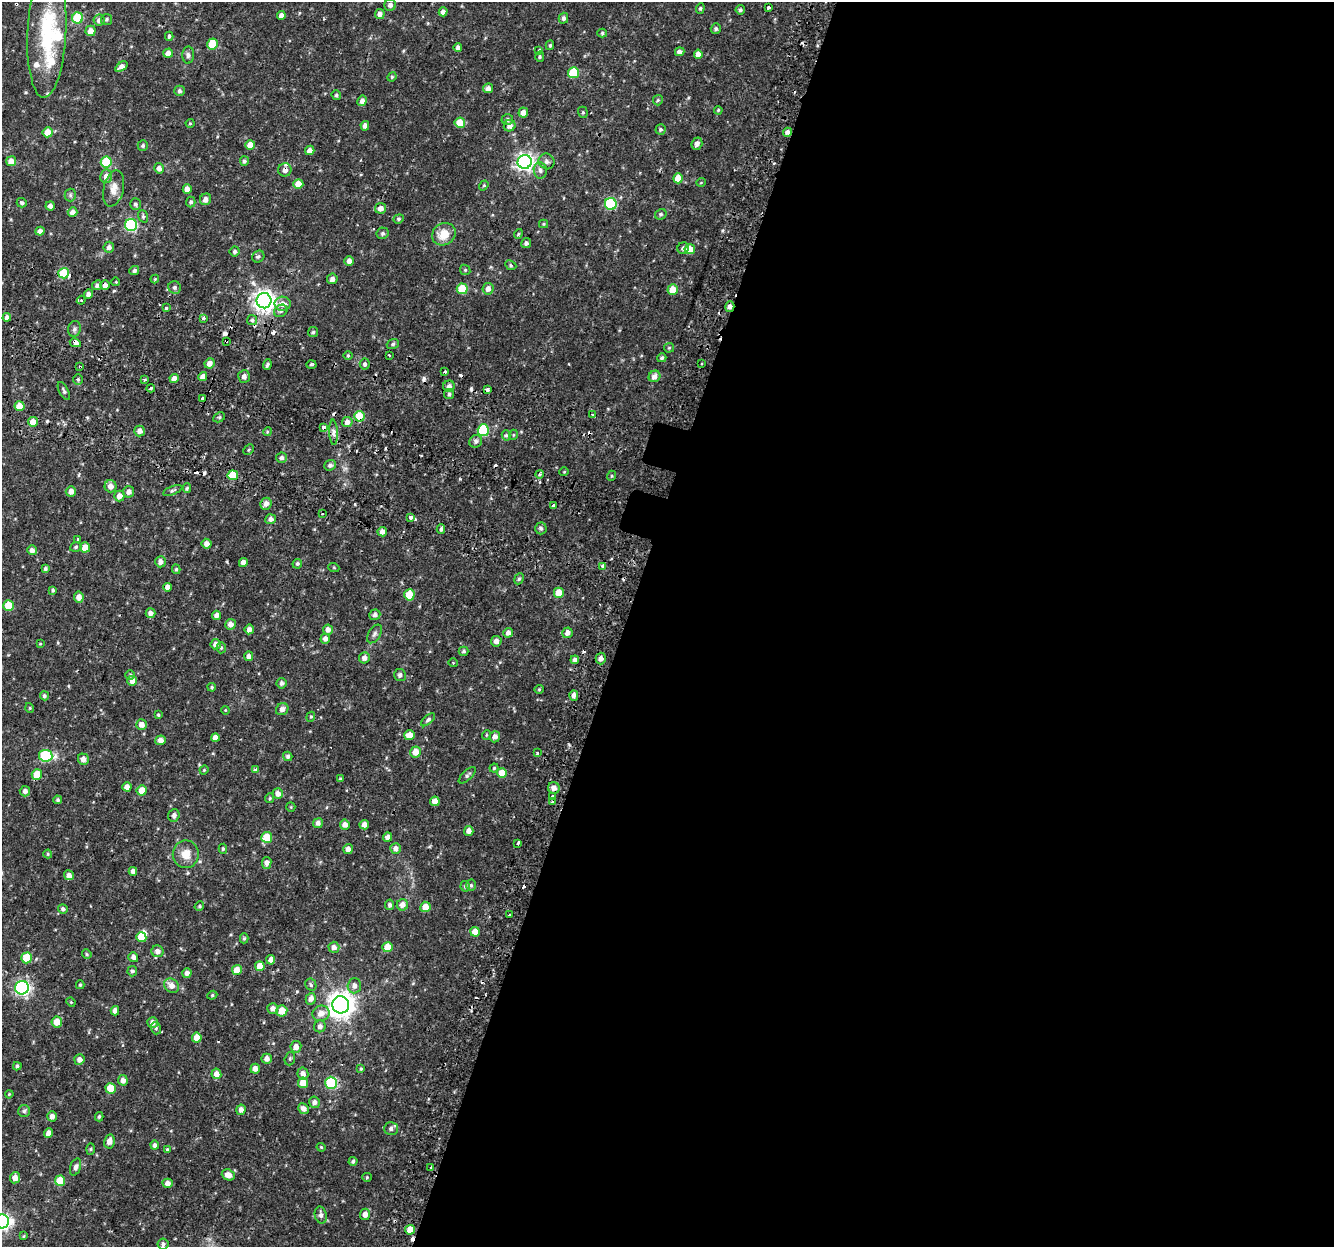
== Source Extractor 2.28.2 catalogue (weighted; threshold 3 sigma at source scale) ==
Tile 12 of 4 x 4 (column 4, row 3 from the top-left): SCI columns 4051-5382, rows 1552-2796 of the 5445 x 5654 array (HDU 1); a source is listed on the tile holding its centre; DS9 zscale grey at full resolution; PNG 1336 x 1249 px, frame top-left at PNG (2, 2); each listed source drawn as its Kron ellipse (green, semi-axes under 4 px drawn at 4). Shown black and unused: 54% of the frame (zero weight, under 2 of 3 exposures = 5% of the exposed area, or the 3 px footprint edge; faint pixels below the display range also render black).
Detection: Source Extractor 2.28.2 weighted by HDU 2 'WHT'; one run over the whole footprint, this tile lists its part. Background 0.035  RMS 0.0038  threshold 0.017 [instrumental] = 3 sigma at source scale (4.5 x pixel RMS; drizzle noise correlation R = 1.50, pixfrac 1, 0.0396/0.0396 arcsec/px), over >= 5 px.
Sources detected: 387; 1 inside a brighter object's white glare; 29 cosmic-ray / hot-pixel residue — neither listed nor drawn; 4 inside a brighter listed object's ellipse — not listed separately; the other 353 listed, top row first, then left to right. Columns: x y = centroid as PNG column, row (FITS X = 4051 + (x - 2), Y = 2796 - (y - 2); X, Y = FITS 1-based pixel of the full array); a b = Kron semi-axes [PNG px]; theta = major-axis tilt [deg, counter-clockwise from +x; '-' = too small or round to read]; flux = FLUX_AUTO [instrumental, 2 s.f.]
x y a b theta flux
390 5 6 5 - 1.4
768 7 3 3 - 0.94
700 8 5 4 - 0.5
740 10 5 4 - 0.71
443 12 4 4 - 1.7
380 14 5 5 - 1.7
281 15 4 4 - 1.6
78 18 5 5 - 18
563 18 5 4 - 0.96
106 19 5 5 - 0.62
99 20 5 5 - 1.4
716 29 5 5 - 0.76
47 31 66 19 87 27
90 31 5 5 - 2.7
602 33 5 4 - 0.5
169 36 4 4 - 0.69
212 44 5 5 - 11
550 45 5 3 - 0.51
458 47 4 4 - 1
539 51 4 3 - 1.1
680 52 5 4 - 1.3
168 53 5 4 - 3.1
698 54 4 4 - 2
188 55 8 6 -89 1
540 57 5 4 - 0.54
121 66 7 4 35 1.7
573 73 5 5 - 13
392 77 5 4 - 0.41
488 88 5 5 - 1.6
179 91 5 5 - 0.76
336 95 5 4 - 0.58
658 100 5 5 - 0.55
362 101 5 4 - 1.7
718 110 4 3 - 0.38
583 112 6 4 -70 0.5
523 113 5 5 - 2.2
507 120 6 5 - 0.92
190 123 4 4 - 0.33
460 123 5 5 - 8.1
365 126 5 4 - 1.5
510 126 6 5 - 1.7
661 129 5 5 - 0.64
48 132 5 5 - 5.5
787 132 4 4 - 1.4
697 144 6 5 - 1.6
250 145 5 4 - 4
143 146 5 5 - 0.65
310 150 5 4 - 2
11 161 5 5 - 3.4
244 161 5 4 - 0.83
547 161 8 7 - 1.3
106 162 5 5 - 19
525 162 7 7 - 130
159 168 5 5 - 1.7
285 170 7 6 - 2.1
540 170 8 6 -82 1.4
106 176 7 6 - 2.2
678 178 5 5 - 5.4
701 182 5 3 - 0.27
298 184 5 5 - 5.2
484 185 5 4 - 0.47
114 188 18 10 77 3.3
187 189 5 4 - 2.2
70 195 6 6 - 0.72
206 199 6 5 - 1.9
191 202 5 4 - 0.68
22 203 5 4 - 0.7
135 204 6 5 - 0.8
611 204 6 6 - 29
50 206 4 4 - 1.5
381 208 5 5 - 2.1
73 212 5 4 - 2.3
661 214 6 5 - 0.64
143 216 6 5 - 0.68
399 219 5 4 - 0.53
543 224 4 4 - 0.45
131 225 6 6 - 39
40 231 4 4 - 1.7
383 233 6 6 - 0.8
444 234 12 10 36 5.6
518 234 5 3 - 0.59
526 243 5 4 - 0.99
109 247 5 5 - 1.2
683 248 6 5 - 0.93
690 249 5 5 - 5.8
235 251 5 5 - 0.82
258 257 6 5 - 0.78
349 261 5 4 - 1.8
511 265 6 4 -24 0.52
465 270 5 5 - 0.51
134 271 5 4 - 0.83
64 273 5 5 - 14
155 279 4 4 - 0.34
332 279 5 5 - 1.7
116 282 4 3 - 0.32
97 285 5 5 - 1.1
105 285 5 5 - 1.7
175 287 6 6 - 0.95
462 289 5 5 - 11
488 289 6 5 - 1.9
673 290 5 5 - 6.3
88 294 5 4 - 1.6
81 300 4 4 - 0.46
264 301 7 7 - 200
283 304 8 7 - 2.7
730 306 5 4 - 1.5
166 308 4 4 - 0.43
281 311 7 5 38 0.86
7 317 4 4 - 1.5
204 318 4 4 - 1.4
252 320 5 5 - 0.69
74 329 8 6 79 0.94
313 332 5 5 - 0.63
226 341 4 3 - 2.4
75 343 6 4 -26 2.1
393 344 6 5 - 0.65
669 348 5 4 - 0.42
389 355 3 2 - 0.31
348 356 5 3 - 0.38
662 358 4 4 - 0.65
209 363 5 5 - 2
701 363 3 3 - 1.1
311 364 5 4 - 0.59
365 364 5 5 - 0.85
267 365 5 3 - 0.67
80 367 3 2 - 0.44
445 372 3 3 - 1
244 376 6 6 - 1.3
654 376 6 5 - 1.9
203 377 4 4 - 2.3
78 379 5 4 - 0.57
144 379 3 3 - 0.89
174 379 4 4 - 2.7
449 386 6 5 - 1.8
151 388 4 3 - 0.7
487 390 4 4 - 3.7
64 391 10 4 -63 0.77
449 394 5 5 - 0.63
202 399 4 3 - 2.9
20 406 5 5 - 4.5
592 415 3 3 - 0.89
359 416 5 5 - 12
219 417 6 4 29 0.58
33 422 5 5 - 3.3
347 422 5 5 - 1.8
324 428 4 3 - 4.1
483 430 6 5 - 24
140 431 5 5 - 1.9
267 432 4 3 - 0.38
334 432 12 4 -87 1.3
506 435 5 4 - 0.61
513 435 5 3 - 0.33
476 441 7 6 - 0.92
249 450 6 3 45 0.42
282 458 5 5 - 1.2
330 465 6 5 - 0.95
564 472 5 3 - 0.33
539 474 4 4 - 0.68
233 475 5 5 - 8.2
611 476 5 3 - 0.32
111 486 6 6 - 2.1
187 488 5 4 - 0.51
173 490 10 4 22 0.7
71 491 5 5 - 2
129 492 6 5 - 1.8
119 496 5 5 - 2.8
266 504 6 5 - 1.7
553 505 4 3 - 0.69
322 514 2 2 - 0.27
410 517 4 3 - 3.8
271 519 5 5 - 1.4
541 528 6 6 - 0.77
441 529 5 3 - 0.72
382 532 5 4 - 1.7
78 539 3 3 - 0.9
207 544 5 4 - 1.9
76 547 6 4 18 0.63
85 547 5 5 - 4
32 550 5 5 - 1.7
160 562 5 5 - 1.5
243 562 4 4 - 1.8
297 564 5 4 - 0.66
603 566 4 3 - 4.2
334 568 5 3 - 0.31
45 569 4 3 - 0.68
176 569 5 4 - 0.58
519 579 6 4 65 0.61
168 587 4 4 - 1.7
53 590 4 4 - 0.54
559 593 5 5 - 5.3
409 595 5 5 - 8.5
79 597 5 5 - 2.1
8 606 5 5 - 9.5
150 613 5 4 - 1.7
217 615 4 4 - 1.8
375 615 5 5 - 1.4
230 624 5 5 - 2
249 629 5 4 - 1.8
328 630 5 5 - 1.8
508 633 5 4 - 1.7
567 633 5 5 - 1.7
374 634 10 6 58 1.1
325 639 5 4 - 1.6
496 641 5 5 - 1.5
40 644 4 2 - 0.26
216 644 5 5 - 1.9
221 648 5 4 - 0.53
464 651 5 4 - 0.73
249 656 5 4 - 1.6
364 658 5 5 - 1.7
601 659 6 5 - 1.6
575 660 4 4 - 1.1
453 663 5 3 - 0.3
130 675 5 5 - 0.5
400 675 6 6 - 1
132 681 5 5 - 2
282 683 5 5 - 1.1
212 687 4 4 - 0.46
539 689 4 4 - 0.38
574 695 5 4 - 1.4
44 696 4 4 - 0.78
30 708 5 3 - 0.31
282 709 6 5 - 1.7
225 710 4 3 - 0.3
158 715 3 3 - 0.5
311 717 5 4 - 0.42
428 720 8 4 42 0.79
141 725 5 5 - 2.2
410 735 5 5 - 3.9
486 735 5 3 - 0.31
215 737 4 4 - 1.9
495 737 5 5 - 1.5
160 740 5 5 - 1.9
416 752 5 5 - 3.8
537 753 3 3 - 0.5
46 756 7 6 - 27
288 756 5 4 - 0.77
83 759 6 5 - 2.4
494 768 4 4 - 0.51
204 770 5 4 - 0.37
256 770 3 3 - 1.7
502 773 5 5 - 5.9
37 774 5 5 - 5.8
467 775 11 5 43 0.83
340 779 4 4 - 0.42
127 787 4 4 - 2.3
554 788 6 6 - 2.1
142 790 5 5 - 4.1
25 791 5 5 - 1.4
278 794 5 5 - 1.9
553 796 3 3 - 2.6
269 798 5 4 - 0.48
58 800 4 4 - 0.64
435 801 5 4 - 3.3
552 802 3 2 - 0.7
291 807 5 4 - 0.38
174 815 6 5 - 1.2
318 823 5 4 - 1.3
345 825 5 5 - 1.9
364 825 4 4 - 1.8
469 831 5 4 - 1.7
267 837 5 5 - 8.6
388 837 4 4 - 2
518 843 3 3 - 5.7
396 848 5 5 - 1.7
223 849 5 4 - 0.54
348 849 5 5 - 1.9
48 854 4 4 - 0.39
186 854 14 13 - 4.4
267 863 6 4 81 1.9
133 871 4 4 - 1.5
69 875 5 5 - 1.6
471 885 6 5 - 0.6
465 886 5 4 - 0.63
390 905 5 4 - 0.87
402 905 6 5 - 2.1
199 906 5 4 - 0.48
425 907 5 5 - 3.4
63 909 5 4 - 0.7
509 915 3 2 - 0.9
475 932 5 5 - 3.8
141 937 5 5 - 5.6
244 938 5 4 - 0.55
334 947 5 5 - 1.7
387 947 5 5 - 5.2
158 951 6 6 - 1.8
87 954 5 4 - 0.43
133 957 5 4 - 1.3
26 958 5 5 - 8.7
271 960 5 4 - 1.8
260 966 5 5 - 4.4
237 970 5 5 - 5
132 971 5 5 - 0.85
187 973 4 4 - 1.7
80 985 4 4 - 0.46
311 985 6 5 - 0.69
172 986 8 6 -41 2.5
354 986 7 6 - 1.8
22 988 7 6 - 87
212 995 5 4 - 0.48
311 999 6 5 - 1.8
71 1002 5 4 - 0.38
341 1005 8 8 - 360
273 1008 5 5 - 1.7
115 1011 4 4 - 1.7
282 1011 5 5 - 5.3
321 1013 8 7 - 3
57 1022 5 5 - 4.3
153 1022 5 5 - 1.8
320 1026 6 5 - 1.5
156 1028 6 5 - 0.6
197 1038 5 4 - 3.8
296 1047 5 5 - 2.3
267 1059 5 5 - 1.6
290 1059 7 5 70 0.66
79 1060 5 5 - 1.8
17 1066 4 4 - 0.75
255 1069 5 4 - 2
361 1069 4 3 - 0.4
216 1074 5 5 - 2.4
303 1074 6 5 - 1.8
123 1080 5 5 - 1.7
303 1083 5 5 - 4.5
331 1083 6 6 - 26
111 1088 5 5 - 7
9 1094 4 3 - 0.34
314 1102 6 5 - 1.2
304 1109 6 5 - 1.9
241 1110 5 4 - 1.7
24 1111 6 6 - 0.72
52 1116 5 4 - 1.7
99 1117 4 3 - 0.57
391 1129 7 6 - 1.2
49 1133 5 4 - 2.1
109 1141 7 5 79 2.1
155 1145 4 4 - 1.2
321 1147 4 3 - 0.34
91 1149 6 4 88 0.42
167 1150 4 4 - 0.54
353 1161 4 4 - 0.7
76 1167 9 5 71 1.1
431 1167 3 2 - 0.33
228 1175 7 5 -22 2.8
367 1177 5 4 - 0.43
15 1178 5 5 - 2.5
60 1181 5 5 - 7.1
168 1183 5 4 - 1.7
365 1214 5 5 - 2.1
321 1215 8 6 -77 1.2
2 1221 7 7 - 130
410 1230 5 5 - 4.1
24 1236 4 2 - 0.46
163 1244 6 5 - 1.1
Overlapping masked pixels (flux is a lower limit): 11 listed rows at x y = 787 132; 285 170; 105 285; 730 306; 226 341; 75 343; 80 367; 487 390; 202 399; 359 416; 324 428
Isophote crosses this tile's border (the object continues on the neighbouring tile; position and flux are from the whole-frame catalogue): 1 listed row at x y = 2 1221